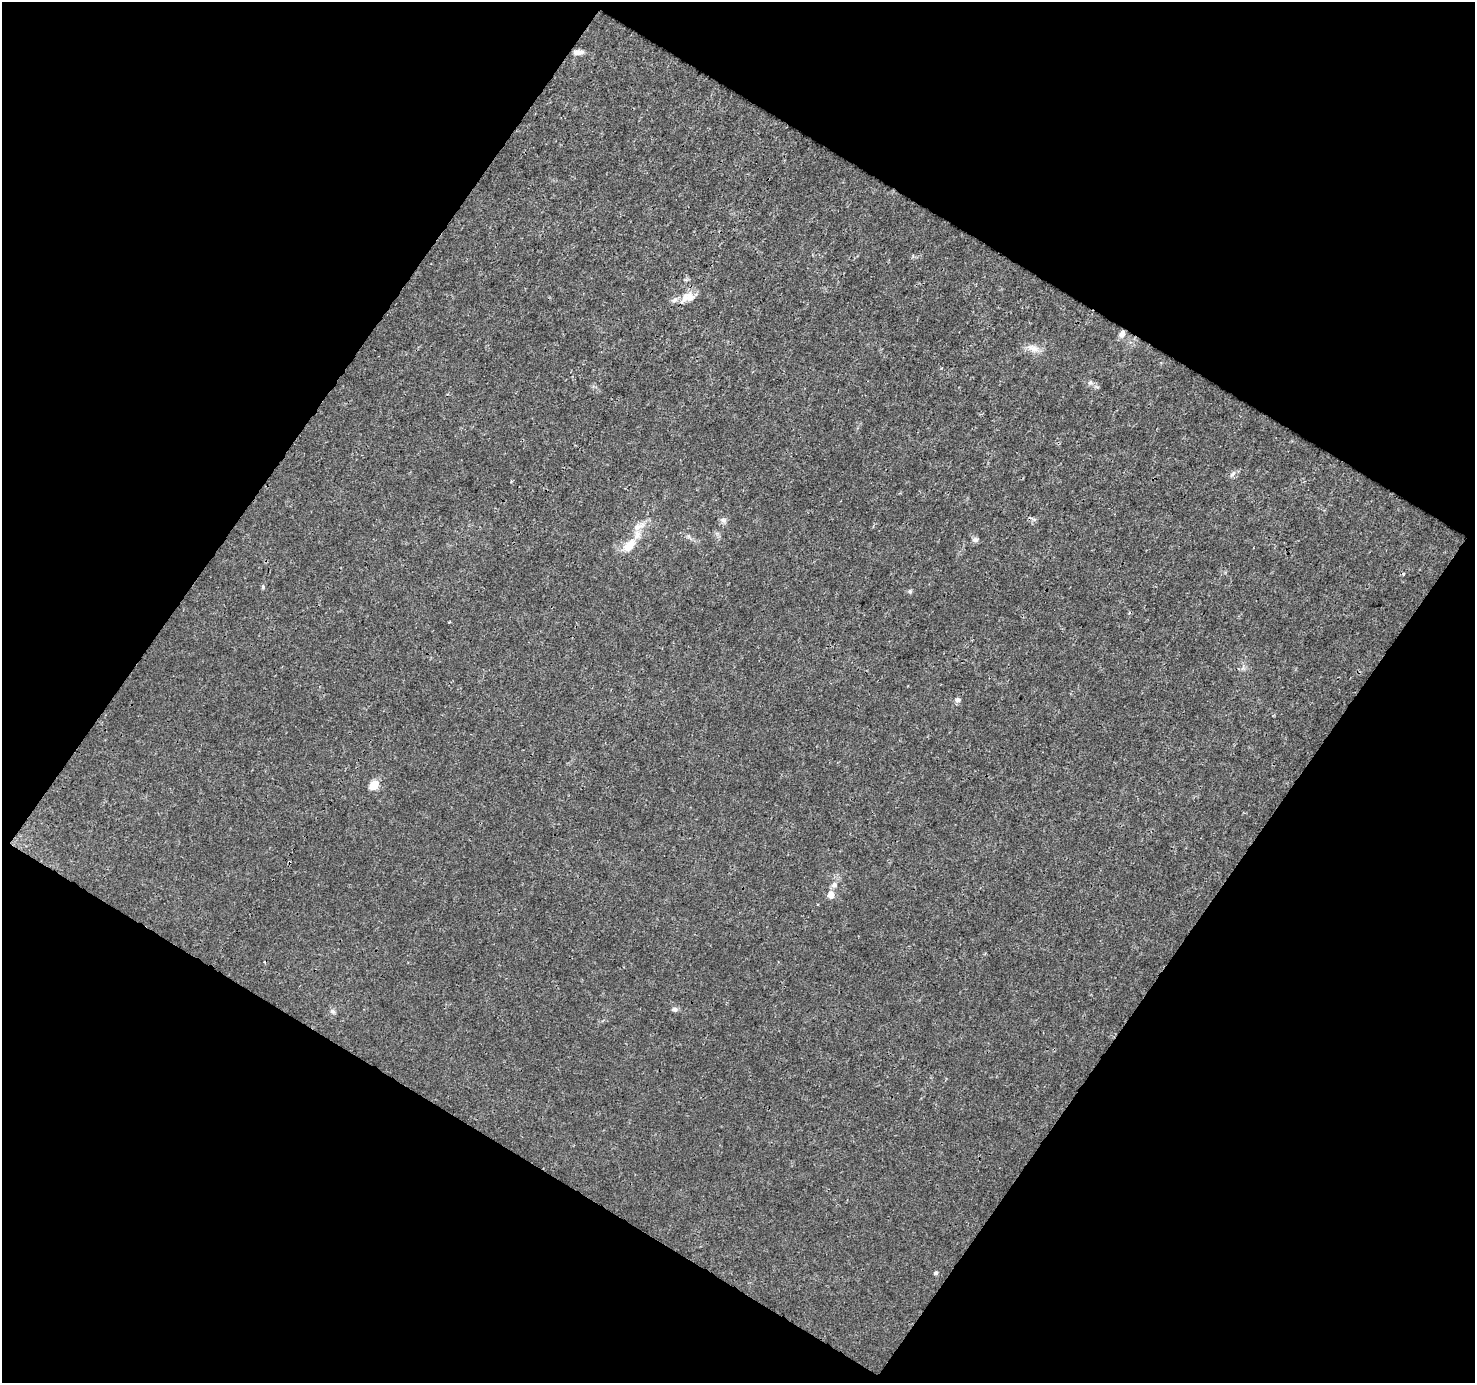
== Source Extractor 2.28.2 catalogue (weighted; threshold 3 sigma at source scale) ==
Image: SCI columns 1-1473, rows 52-1432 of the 1473 x 1487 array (HDU 1 of 3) = the unmasked area's bounding box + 8 px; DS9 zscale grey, full resolution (1 PNG px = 1 image px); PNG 1477 x 1385 px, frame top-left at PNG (2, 2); no overlay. Shown black and unused: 49% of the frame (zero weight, under 3 of 4 exposures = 1% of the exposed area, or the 3 px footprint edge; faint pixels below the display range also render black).
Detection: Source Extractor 2.28.2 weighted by HDU 2 'WHT'. Background 0.011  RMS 0.0016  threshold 0.00723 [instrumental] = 3 sigma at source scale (4.5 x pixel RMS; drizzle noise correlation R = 1.50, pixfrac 1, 0.0396/0.0396 arcsec/px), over >= 5 px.
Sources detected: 23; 1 cosmic-ray / hot-pixel residue — not listed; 2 inside a brighter listed object's ellipse — not listed separately; the other 20 listed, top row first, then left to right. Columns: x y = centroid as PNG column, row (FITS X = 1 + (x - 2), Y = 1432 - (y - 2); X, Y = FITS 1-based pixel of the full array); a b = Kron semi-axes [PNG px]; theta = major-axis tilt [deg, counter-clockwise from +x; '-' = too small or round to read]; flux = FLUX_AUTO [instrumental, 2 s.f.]
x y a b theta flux
578 52 13 6 4 0.81
688 297 22 11 21 2
1122 334 8 7 - 0.72
1033 348 19 9 -21 1.4
1090 383 6 5 - 0.35
1233 473 10 5 47 0.49
724 520 8 7 - 0.51
639 526 21 8 22 1.4
975 540 8 7 - 0.48
629 546 16 10 45 2.5
263 587 6 4 84 0.22
910 592 6 5 - 0.26
449 622 2 2 - 0.12
958 700 8 6 -6 0.45
374 785 6 5 - 5.8
834 885 9 8 - 0.7
831 895 6 5 - 1.9
675 1009 8 6 -5 0.42
333 1011 7 6 - 0.39
936 1273 5 4 - 0.31